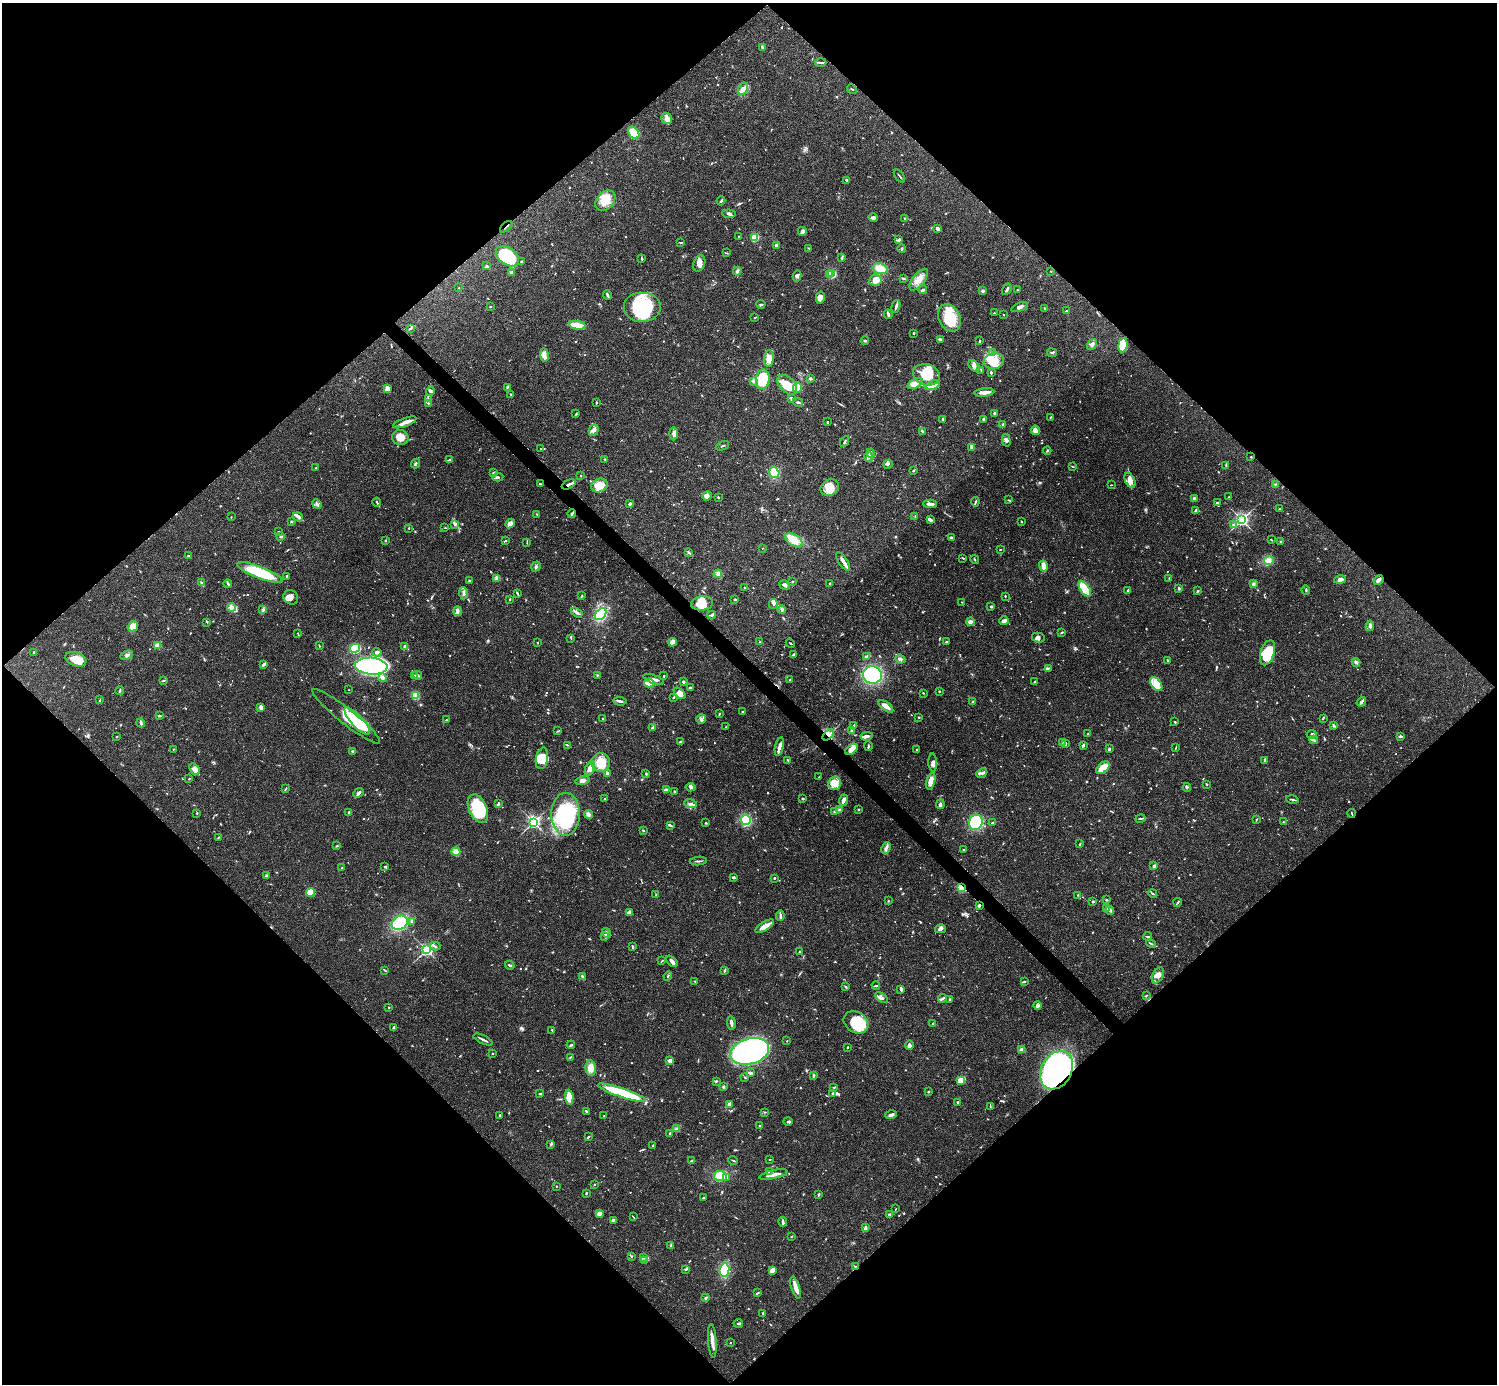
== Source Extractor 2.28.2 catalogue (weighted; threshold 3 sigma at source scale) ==
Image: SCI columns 1-5978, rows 158-5682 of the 5982 x 5981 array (HDU 1 of 3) = the unmasked area's bounding box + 8 px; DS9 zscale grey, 4 x 4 block average (1 PNG px = mean of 4 x 4 image px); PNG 1499 x 1386 px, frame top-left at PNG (2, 3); each listed source drawn as its Kron ellipse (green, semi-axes under 4 px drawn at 4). Shown black and unused: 51% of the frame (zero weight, under 3 of 4 exposures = <1% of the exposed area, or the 3 px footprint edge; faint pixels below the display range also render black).
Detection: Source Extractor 2.28.2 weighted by HDU 2 'WHT'. Background 0.0412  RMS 0.0027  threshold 0.012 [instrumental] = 3 sigma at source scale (4.5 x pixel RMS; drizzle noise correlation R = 1.50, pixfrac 1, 0.05/0.05 arcsec/px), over >= 5 px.
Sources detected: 1068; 7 too faint to see at this stretch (4 x 4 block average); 10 inside a brighter object's white glare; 10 cosmic-ray / hot-pixel residue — neither listed nor drawn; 20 coinciding with a brighter row at this scale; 83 inside a brighter listed object's ellipse — not listed separately; of the other 938, all 500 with FLUX_AUTO >= 0.984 (the completeness limit of this list) listed and drawn (438 fainter detections not listed), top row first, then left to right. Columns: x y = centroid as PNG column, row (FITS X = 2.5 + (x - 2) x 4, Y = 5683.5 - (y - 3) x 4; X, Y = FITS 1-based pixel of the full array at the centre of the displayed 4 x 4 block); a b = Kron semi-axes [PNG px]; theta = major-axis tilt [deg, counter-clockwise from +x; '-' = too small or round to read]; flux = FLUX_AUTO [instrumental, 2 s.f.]
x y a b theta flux
762 47 4 2 - 2.7
821 62 6 2 0 2.5
743 89 6 4 61 8.9
852 89 5 2 - 1.6
667 119 6 5 - 7.2
634 133 7 4 -51 42
899 176 7 2 -53 1.7
847 180 4 2 - 1.7
605 201 11 8 46 25
721 201 4 2 - 2.9
729 214 7 3 -5 3.3
873 218 5 3 - 4.1
905 218 2 2 - 2
506 227 7 2 41 1.8
938 229 4 2 - 6.3
802 231 4 4 - 4
739 236 2 2 - 4.7
755 237 2 2 - 61
899 240 3 2 - 3.8
681 243 3 2 - 1.2
776 246 3 2 - 4.8
809 248 3 2 - 1
902 249 4 2 - 2.1
726 253 3 2 - 1
507 256 13 8 -36 93
842 257 3 2 - 1.3
642 259 4 2 - 1.7
521 261 3 2 - 1.5
699 263 8 5 68 8.6
487 266 3 2 - 2
880 269 7 5 -18 24
737 271 4 3 - 3.1
1051 271 2 2 - 1
511 272 2 2 - 12
832 274 2 2 - 150
830 275 2 2 - 13
797 276 5 3 - 3.4
903 278 3 2 - 1.9
875 280 6 5 - 18
919 280 13 6 52 16
459 288 2 2 - 1.2
1007 289 6 2 58 4.9
923 290 4 2 - 3.5
1017 290 2 2 - 1.3
983 291 2 2 - 14
607 295 5 2 - 3.7
820 298 6 4 75 13
761 304 4 2 - 2.2
490 306 2 2 - 0.98
896 306 7 2 73 4.2
642 307 19 15 0 120
1019 307 9 3 22 5.4
1044 308 2 2 - 2
1067 311 4 2 - 2.1
994 313 2 2 - 0.98
888 314 5 2 - 4.9
1004 315 2 2 - 2.2
755 317 4 2 - 1.2
949 318 14 10 -64 49
577 325 8 2 -10 54
410 329 4 2 - 1.7
913 333 2 2 - 2
940 339 4 2 - 4.4
865 341 4 2 - 1.9
980 341 3 2 - 1.1
1092 345 6 3 53 4.2
1123 345 7 4 82 53
992 352 2 2 - 1.2
1052 353 5 2 - 2.4
544 355 7 3 -81 7
769 358 8 5 85 15
994 361 10 7 8 21
974 366 7 4 -49 6.3
981 370 4 2 - 1.1
991 373 3 2 - 1.7
926 375 13 10 -17 44
763 379 10 7 83 65
810 379 3 2 - 2.4
754 382 3 2 - 2
915 383 8 4 28 12
787 385 12 7 -46 35
933 385 7 4 20 10
507 387 3 2 - 1.2
798 388 5 4 - 23
387 389 4 3 - 4.9
430 391 5 3 - 3.5
984 392 10 2 6 14
511 394 2 2 - 1.4
791 398 3 2 - 2.5
428 399 3 2 - 1.1
798 402 5 2 - 4.4
428 403 2 2 - 2.3
596 403 3 2 - 1.1
995 413 3 2 - 4.3
576 414 2 2 - 1.1
1050 417 2 2 - 1
943 420 3 2 - 2.9
983 420 4 2 - 1.6
827 421 2 2 - 1.3
405 422 12 3 20 10
1002 425 3 2 - 1.3
594 430 6 4 66 6.9
1035 430 4 4 - 8.1
922 431 3 2 - 1.6
674 434 6 3 -90 6
400 437 8 7 - 15
1006 440 6 3 -75 4.4
845 442 5 2 - 3.1
722 446 7 2 24 1.9
972 447 2 2 - 1.4
540 449 2 2 - 1.3
1047 451 4 2 - 1.5
871 453 4 3 - 2.7
869 457 5 3 - 4
1251 457 2 2 - 1
449 460 3 2 - 2.5
605 460 4 2 - 1.6
415 464 5 2 - 2.8
888 464 5 2 - 2.4
1226 465 3 2 - 1.2
1073 467 3 2 - 1.1
316 468 4 2 - 0.99
914 470 3 2 - 1.2
493 473 3 2 - 1.9
774 473 6 5 - 32
581 476 2 2 - 1.1
498 477 6 2 5 2.7
1130 480 8 4 -64 10
540 484 2 2 - 1.8
569 484 7 2 27 5.5
1275 484 3 2 - 1.1
599 485 8 6 25 26
1111 485 3 2 - 0.99
830 488 9 7 32 23
707 496 5 4 - 7.1
718 497 4 2 - 1
1229 497 3 2 - 1.1
1194 498 2 2 - 3.2
1008 500 4 2 - 1.6
377 502 4 2 - 1.7
975 502 4 2 - 1.8
1217 502 3 2 - 1.7
317 504 5 2 - 3.5
630 504 3 2 - 3.8
930 504 7 3 -3 5.5
1280 509 3 2 - 1.8
1195 510 4 2 - 1.7
537 514 3 2 - 1.4
572 514 4 2 - 3
231 517 2 2 - 1.3
298 517 5 3 - 4.3
915 517 3 2 - 2.2
930 520 4 2 - 7.2
1242 520 3 3 - 380
291 522 2 2 - 1
1021 522 3 2 - 1.2
510 523 5 4 - 7.9
454 524 4 3 - 2.7
1234 525 3 2 - 3.4
409 528 2 2 - 1.3
445 528 2 2 - 1.1
278 532 2 2 - 1.2
280 536 2 2 - 1.1
951 538 3 3 - 3
385 540 3 2 - 1
794 540 10 5 -34 27
1271 540 3 2 - 1.2
506 541 2 2 - 2
1281 542 3 2 - 1.6
527 543 3 2 - 1.1
763 548 2 2 - 1
1000 549 2 2 - 1.1
688 552 4 2 - 1.6
188 556 2 2 - 4.2
963 558 3 2 - 1.4
975 559 4 2 - 1.3
1269 560 5 4 - 5.6
843 562 11 4 -55 7.6
536 566 5 2 - 2.7
1043 566 5 2 - 17
260 572 24 6 -21 80
718 574 4 3 - 4.6
287 576 3 2 - 2.3
497 578 4 3 - 2.7
1169 578 3 2 - 1
1340 580 6 3 15 5.3
1379 580 5 3 - 6.8
469 581 2 2 - 2.7
793 581 2 2 - 2
202 583 3 2 - 1.6
829 583 2 2 - 1
228 584 4 3 - 2.4
1253 584 3 2 - 1.4
784 585 5 3 - 4
745 588 2 2 - 1.3
1179 588 3 2 - 1.6
1085 589 9 4 -57 90
1128 590 3 2 - 2
1306 590 4 2 - 1.6
1198 591 3 2 - 1.6
463 593 6 2 -88 2.8
517 594 4 2 - 2.6
582 596 3 2 - 1.3
1005 596 2 2 - 1.4
291 597 8 7 - 9.3
509 599 3 2 - 1.3
735 599 2 2 - 3.2
962 602 2 2 - 1.5
702 603 11 7 5 22
773 604 5 3 - 3.3
231 607 4 3 - 15
991 607 3 3 - 2.1
263 610 4 3 - 2.6
782 610 4 3 - 2.7
458 611 5 2 - 5.4
577 612 6 2 -33 4.1
601 614 7 4 47 54
711 615 4 3 - 2.4
970 621 4 3 - 5.6
1004 621 4 3 - 8.2
207 622 2 2 - 1.2
133 626 5 4 - 18
1370 626 5 4 - 4
1062 632 3 2 - 1.8
298 634 3 2 - 1.1
571 638 4 2 - 1.2
1038 638 6 5 - 6.1
672 642 4 4 - 11
760 642 2 2 - 2.1
946 642 3 2 - 1.1
537 643 2 2 - 1.8
790 643 5 2 - 1.6
157 645 2 2 - 53
319 646 2 2 - 1
405 647 3 2 - 5.6
355 648 5 4 - 81
34 652 2 2 - 1.9
377 652 4 3 - 5.6
1267 653 13 7 72 58
127 655 6 3 23 3.9
794 655 3 2 - 4.6
866 656 3 2 - 4.1
76 659 11 6 -19 29
900 659 5 3 - 3.5
1168 660 3 2 - 1.2
1356 662 4 3 - 4.4
264 664 4 2 - 3.7
371 666 16 8 -4 610
1048 668 3 2 - 2.2
414 675 2 2 - 1.1
418 675 4 2 - 2.8
597 675 2 2 - 1.3
872 675 9 8 - 110
664 676 2 2 - 1.6
382 678 4 3 - 5.6
654 679 11 3 -20 7.1
790 680 2 2 - 2
163 681 4 2 - 1.4
683 682 2 2 - 4.5
1034 682 3 2 - 1.4
649 683 5 3 - 36
1156 684 8 5 -53 13
690 688 3 2 - 2
348 690 2 2 - 1.1
120 691 4 2 - 1.9
939 691 2 2 - 1.7
680 693 7 4 -43 9.1
923 693 2 2 - 1
415 695 4 3 - 35
674 697 4 2 - 1.8
100 700 3 2 - 1.1
620 701 6 2 -5 4
973 702 3 2 - 2.4
1361 702 5 2 - 4.7
886 706 8 3 -37 15
261 707 4 2 - 9.5
743 712 3 2 - 1.9
719 714 3 2 - 1.6
159 716 3 2 - 3.6
346 716 43 7 -38 39
918 717 2 2 - 1.8
602 718 2 2 - 1.1
1323 718 4 2 - 1.5
701 719 5 5 - 4.2
446 720 3 2 - 1.8
357 721 18 5 -48 67
1175 722 2 2 - 1.4
141 723 4 2 - 2.6
1334 725 4 2 - 2.2
854 726 3 2 - 1.8
726 727 4 2 - 1.3
652 728 3 3 - 1.6
558 731 3 2 - 1
852 731 4 2 - 1.7
1088 734 2 2 - 1.3
1312 734 5 4 - 4.5
828 735 7 3 41 9.8
867 736 6 2 7 5.3
1400 736 3 2 - 3.9
117 737 2 2 - 1.1
1314 740 4 2 - 2.5
681 742 4 2 - 2.5
1062 742 2 2 - 1.1
1066 743 3 2 - 1.4
567 745 3 2 - 1.2
779 746 9 2 76 7.9
868 746 4 2 - 1.9
1083 746 4 3 - 2.3
1176 748 4 2 - 1
173 749 2 2 - 1.1
851 749 7 4 36 15
1109 749 3 2 - 3.1
916 750 2 2 - 1.2
353 751 3 2 - 3.3
542 758 11 6 79 22
788 760 4 2 - 1.5
1265 760 4 2 - 2.3
601 762 9 9 - 34
933 762 9 4 -89 7.4
1103 768 8 5 41 29
195 769 6 4 -55 10
590 769 8 4 66 9.5
646 773 2 2 - 1
982 773 6 3 41 5.1
607 774 4 2 - 6.2
819 777 2 2 - 0.99
189 779 3 2 - 1.1
582 781 7 4 13 6.9
931 781 8 3 74 17
835 783 7 6 - 13
1206 784 2 2 - 2
691 787 5 4 - 4.4
1187 787 4 2 - 2.2
286 788 4 2 - 1.1
666 790 4 2 - 4.2
674 791 2 2 - 1.9
359 793 5 2 - 4.6
605 798 2 2 - 0.99
803 798 2 2 - 1
843 800 5 3 - 6.1
1292 800 6 2 -12 2.9
498 804 4 2 - 2.6
690 804 6 4 -11 5.7
940 804 5 2 - 5
478 809 15 9 -66 71
840 809 3 2 - 1.5
858 810 2 2 - 1.3
834 812 3 2 - 2.2
197 813 4 2 - 1
349 813 3 2 - 1.5
1352 813 4 2 - 1.3
566 814 21 14 90 130
588 814 4 3 - 5.7
1141 818 5 2 - 1.8
746 820 5 4 - 60
1256 820 3 2 - 1.4
533 822 2 2 - 370
976 822 8 6 70 78
1283 822 2 2 - 1.1
706 823 2 2 - 1.2
993 823 4 2 - 4
670 825 4 2 - 3.2
643 830 2 2 - 1.8
219 837 4 2 - 1.4
1080 844 3 2 - 1.4
337 846 3 2 - 1.5
886 848 6 3 63 4.7
963 850 3 2 - 1.1
456 852 5 4 - 14
698 861 8 2 5 3.1
1154 866 3 2 - 2.8
385 867 3 2 - 2.4
342 868 2 2 - 1.2
266 875 3 3 - 2
733 877 3 3 - 2.2
774 878 2 2 - 3.9
961 888 3 2 - 31
310 892 4 3 - 35
1153 894 5 2 - 1.8
656 895 3 2 - 1.3
1078 895 2 2 - 1.2
1106 900 2 2 - 2.8
888 901 2 2 - 1.2
1093 902 2 2 - 3
1178 902 4 2 - 1.8
979 905 2 2 - 4.4
1106 909 3 2 - 4.5
1110 910 4 3 - 4.4
629 912 4 3 - 3.6
780 916 5 2 - 2.8
412 921 3 2 - 1.8
400 923 8 6 33 110
765 926 10 4 31 12
940 929 5 3 - 4.2
606 933 5 2 - 3.3
605 936 2 2 - 1.3
1148 936 4 2 - 2
1151 944 5 2 - 1.9
435 946 5 2 - 2.1
632 946 3 2 - 1.9
426 950 2 2 - 320
799 952 2 2 - 1.2
662 961 3 2 - 1.6
672 961 7 3 -41 5.5
510 965 5 2 - 2.2
385 970 4 2 - 1.3
724 971 3 2 - 2.4
1158 975 8 5 60 10
582 976 3 2 - 3.1
668 976 4 2 - 1.4
695 981 2 2 - 1.1
1024 982 3 2 - 1.9
876 986 4 2 - 1.4
846 987 3 2 - 2.3
901 989 3 2 - 5
1146 996 2 2 - 1.2
881 998 7 3 -36 5.2
942 998 4 2 - 3.4
950 999 2 2 - 2.3
1037 1006 4 3 - 6.2
389 1007 2 2 - 2.3
856 1022 13 10 -33 72
731 1023 6 2 -82 6
933 1024 3 2 - 2.2
393 1028 4 2 - 2.9
552 1030 3 2 - 1.1
483 1039 10 2 -26 4.4
787 1041 2 2 - 0.99
571 1045 4 2 - 2.5
909 1045 5 3 - 6.9
848 1047 2 2 - 1.1
1022 1050 2 2 - 52
750 1051 20 12 16 290
492 1053 2 2 - 1.4
571 1057 4 2 - 1.6
670 1061 3 3 - 7.8
591 1068 8 5 -85 15
1057 1070 20 15 60 510
750 1073 4 2 - 3
813 1075 4 3 - 2.4
745 1077 3 2 - 1.1
961 1080 4 3 - 27
716 1081 2 2 - 2.1
723 1087 2 2 - 8.1
834 1087 4 2 - 1.5
928 1092 2 2 - 1.3
622 1093 25 4 -18 110
833 1093 3 2 - 4.1
540 1094 3 2 - 2.3
569 1097 7 3 -86 28
957 1102 2 2 - 1.8
729 1104 4 3 - 4.8
990 1106 3 2 - 1.3
586 1111 3 2 - 2.4
765 1112 3 2 - 1.1
499 1115 2 2 - 1.6
891 1115 6 3 18 4.9
604 1116 2 2 - 0.98
788 1121 5 2 - 2.2
760 1126 3 2 - 2.5
677 1128 3 3 - 2.5
670 1133 3 2 - 1.7
588 1137 4 2 - 1.9
551 1144 3 2 - 1.6
653 1146 3 2 - 1.2
770 1159 2 2 - 1.2
733 1160 5 2 - 1.7
692 1161 3 2 - 2
769 1171 3 2 - 0.99
773 1175 14 2 13 11
720 1176 6 5 - 38
727 1177 3 2 - 1.9
594 1184 2 2 - 1.2
556 1186 2 2 - 2.2
586 1193 2 2 - 1.7
819 1194 3 2 - 1.3
703 1198 2 2 - 0.98
896 1209 2 2 - 1.1
599 1214 4 3 - 7
889 1215 3 2 - 3.8
633 1217 4 2 - 1.1
613 1220 3 2 - 6.7
783 1222 5 2 - 4.9
865 1228 4 2 - 4.9
791 1236 2 2 - 1.1
671 1246 3 3 - 3.1
631 1256 2 2 - 1.1
644 1257 2 2 - 1.7
644 1260 3 2 - 1.9
855 1266 3 2 - 1.2
686 1269 3 2 - 1.9
724 1270 6 5 - 44
772 1270 3 3 - 11
796 1287 11 3 -72 15
757 1293 4 2 - 1.3
706 1298 3 2 - 2.1
763 1313 2 2 - 6.3
738 1323 5 2 - 2
712 1341 17 2 -86 14
730 1343 2 2 - 1.2
Overlapping masked pixels (flux is a lower limit): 9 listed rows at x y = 506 227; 569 484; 572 514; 1379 580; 828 735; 1352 813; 961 888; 979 905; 1057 1070
Diffuse or blended objects may show on this block-average render without a row.